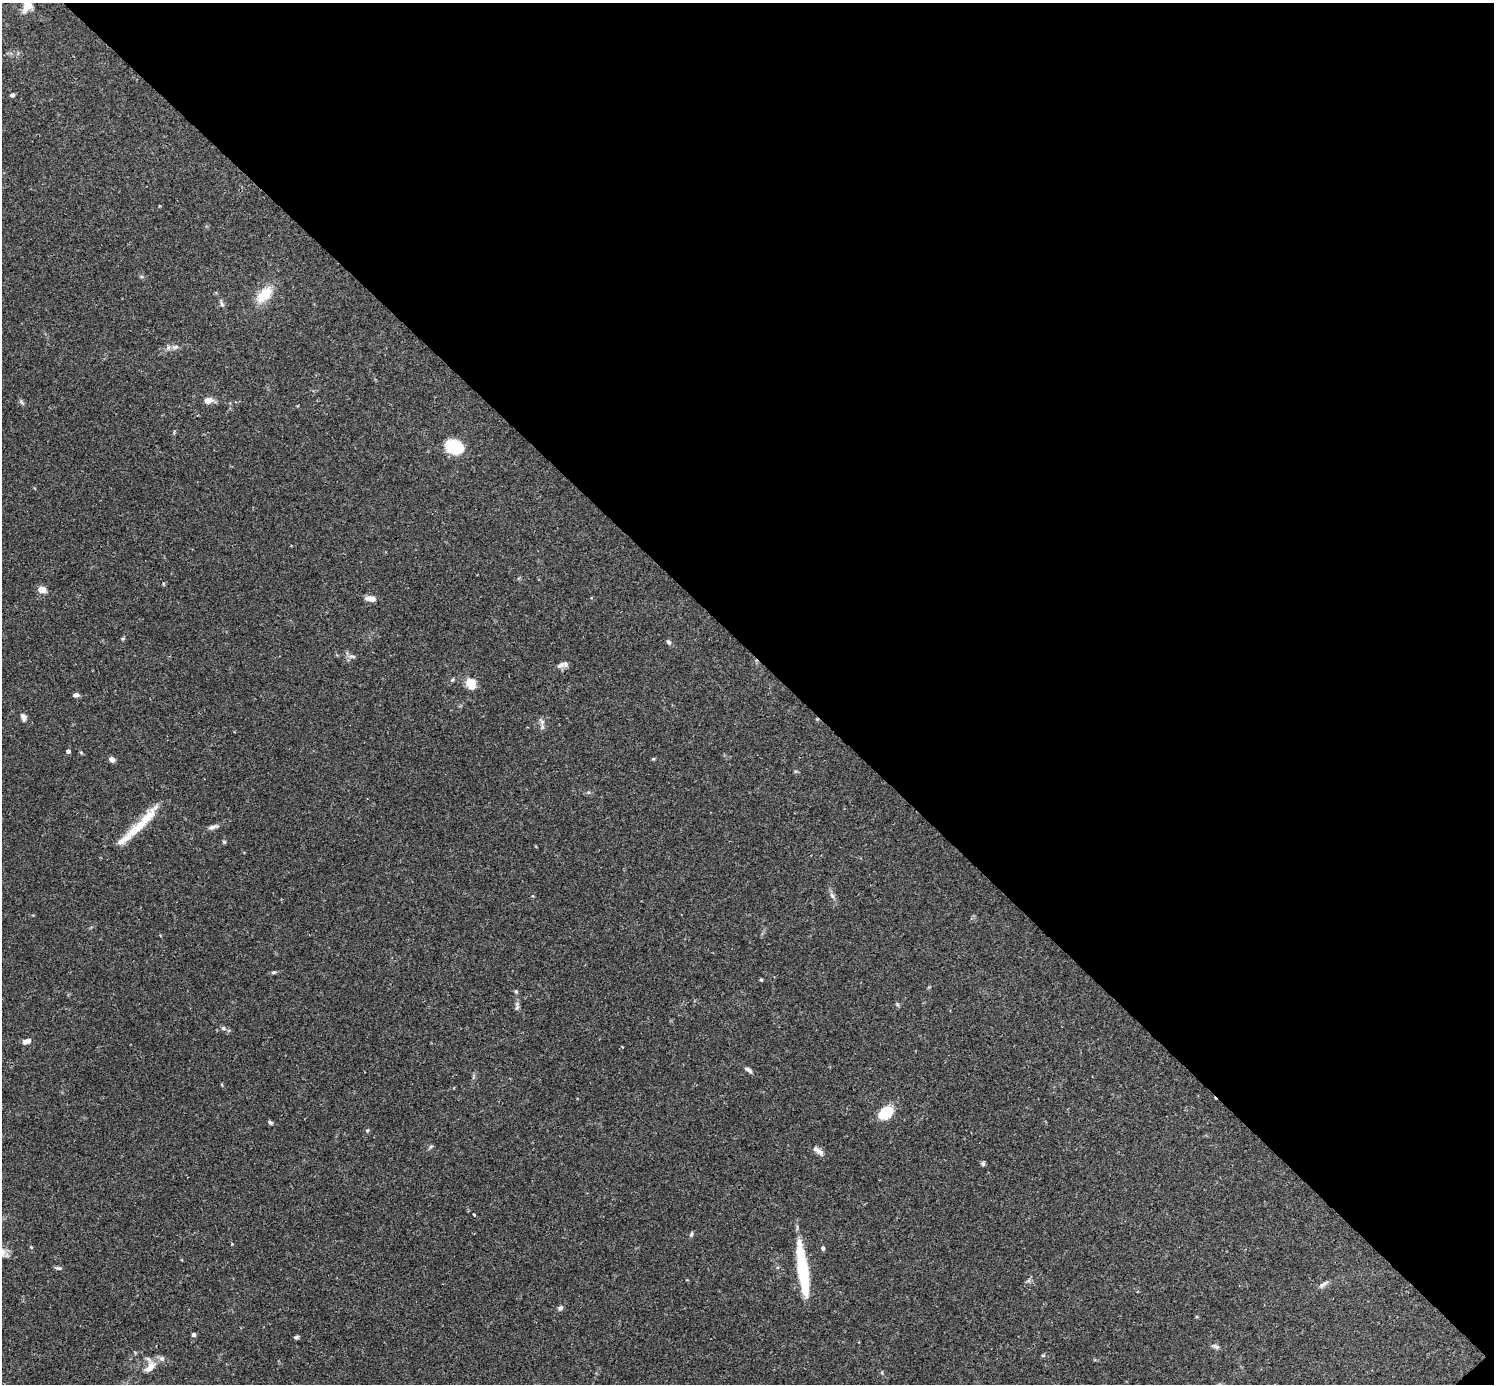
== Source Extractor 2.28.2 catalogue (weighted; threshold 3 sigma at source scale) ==
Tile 8 of 4 x 4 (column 4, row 2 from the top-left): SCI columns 4518-6009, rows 2955-4336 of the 6041 x 6040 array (HDU 1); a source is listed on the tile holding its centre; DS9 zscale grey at full resolution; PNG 1496 x 1386 px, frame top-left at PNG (2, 3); no overlay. Shown black and unused: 47% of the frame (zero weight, under 2 of 3 exposures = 2% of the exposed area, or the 3 px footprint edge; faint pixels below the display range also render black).
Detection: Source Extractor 2.28.2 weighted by HDU 2 'WHT'; one run over the whole footprint, this tile lists its part. Background 0.106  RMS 0.006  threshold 0.0269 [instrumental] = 3 sigma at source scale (4.5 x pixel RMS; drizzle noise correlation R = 1.50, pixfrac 1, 0.05/0.05 arcsec/px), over >= 5 px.
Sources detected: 57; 6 inside a brighter listed object's ellipse — not listed separately; the other 51 listed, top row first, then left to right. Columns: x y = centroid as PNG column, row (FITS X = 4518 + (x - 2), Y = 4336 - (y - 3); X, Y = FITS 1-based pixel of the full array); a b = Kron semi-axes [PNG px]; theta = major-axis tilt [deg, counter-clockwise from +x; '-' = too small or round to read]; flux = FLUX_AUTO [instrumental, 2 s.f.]
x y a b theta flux
27 5 14 10 76 7.9
12 95 5 4 - 1.4
264 294 22 12 47 13
222 304 9 5 -69 1.4
175 347 11 6 7 2.4
208 400 9 7 14 4.1
21 402 8 5 -50 1.1
454 447 15 11 -17 30
42 590 7 6 - 6
371 599 10 5 -9 4.7
123 638 5 4 - 0.78
669 642 7 5 -40 1.1
352 656 10 4 -5 1.5
560 665 12 6 35 2
452 680 5 4 - 0.75
470 683 11 9 -52 9.4
75 695 6 4 10 1.9
23 717 9 7 -65 2.1
542 721 11 5 -49 1.8
68 751 4 4 - 1.9
111 759 7 5 -24 2.2
145 819 47 11 49 16
213 827 15 5 15 2.3
224 842 5 5 - 0.74
832 896 9 6 -62 1.8
273 972 7 4 18 0.86
761 980 4 3 - 0.74
516 991 6 4 -67 0.83
897 1004 6 4 -45 0.82
517 1006 12 5 89 1.8
223 1028 7 5 -17 1.5
28 1041 4 4 - 3.4
749 1070 10 5 -33 1.7
885 1113 12 8 32 25
270 1122 7 4 -34 1
367 1130 6 4 68 0.83
816 1149 15 7 -40 3.1
983 1164 6 5 - 1
474 1215 3 3 - 1.4
691 1234 7 4 62 0.96
232 1244 3 3 - 0.46
823 1248 6 5 - 1.1
58 1268 10 4 -17 1.1
803 1271 53 9 -82 40
1324 1284 15 4 37 2
560 1308 7 5 28 1.3
1197 1317 4 3 - 0.6
194 1335 5 5 - 1.2
296 1337 6 4 5 1.1
1215 1346 11 5 -27 1.6
150 1367 18 10 55 6.2
Isophote crosses this tile's border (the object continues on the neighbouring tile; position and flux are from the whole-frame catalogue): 1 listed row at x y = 27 5